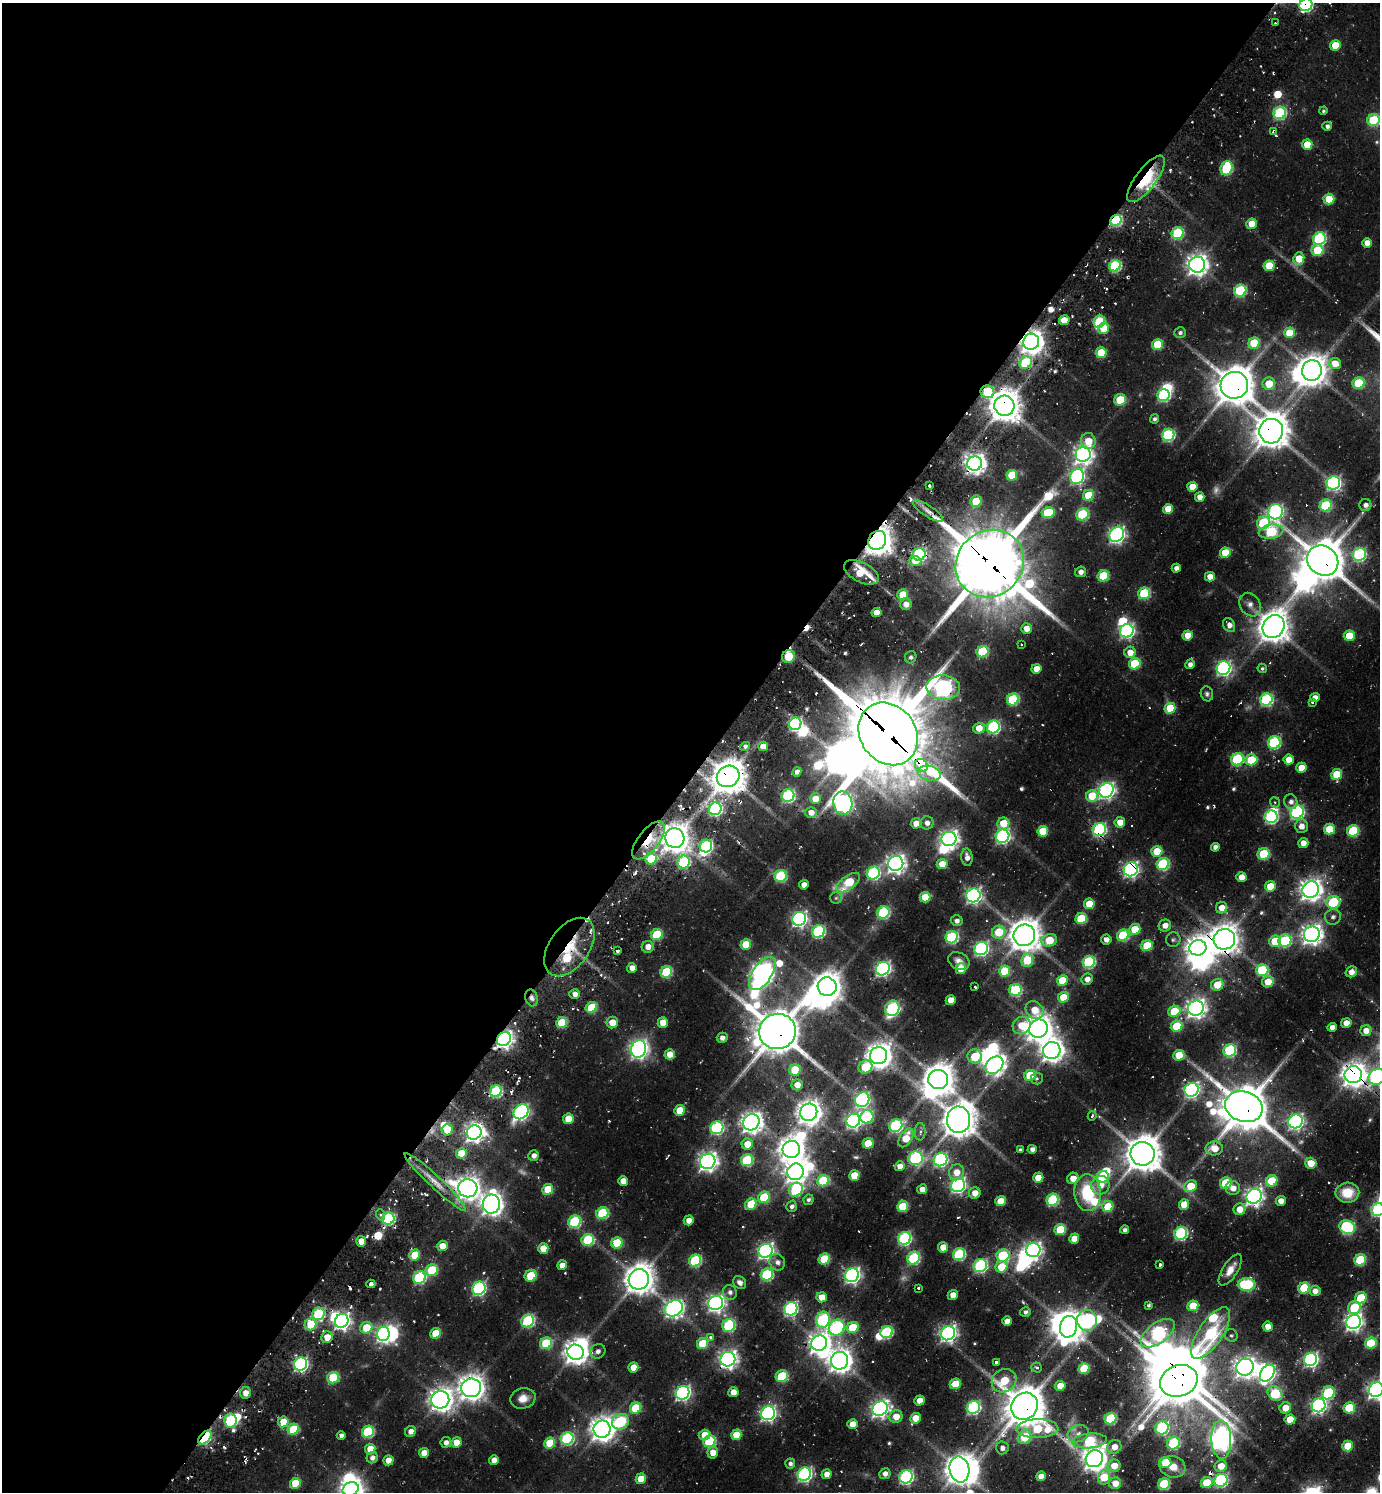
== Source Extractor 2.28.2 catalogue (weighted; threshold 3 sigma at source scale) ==
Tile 5 of 4 x 4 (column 1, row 2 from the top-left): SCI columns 302-1679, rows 3023-4512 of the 6010 x 6001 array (HDU 1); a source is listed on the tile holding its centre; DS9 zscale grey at full resolution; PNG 1382 x 1494 px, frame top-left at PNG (2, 3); each listed source drawn as its Kron ellipse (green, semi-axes under 4 px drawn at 4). Shown black and unused: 52% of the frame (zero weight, under 2 of 3 exposures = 3% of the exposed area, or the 3 px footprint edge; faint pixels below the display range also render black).
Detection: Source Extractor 2.28.2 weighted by HDU 2 'WHT'; one run over the whole footprint, this tile lists its part. Background 0.0795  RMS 0.0088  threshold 0.0398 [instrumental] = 3 sigma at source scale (4.5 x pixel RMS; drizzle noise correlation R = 1.50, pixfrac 1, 0.05/0.05 arcsec/px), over >= 5 px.
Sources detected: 606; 7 too faint to see at this stretch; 35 inside a brighter object's white glare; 21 cosmic-ray / hot-pixel residue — neither listed nor drawn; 5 inside a brighter listed object's ellipse — not listed separately; of the other 538, all 500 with FLUX_AUTO >= 1.47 (the completeness limit of this list) listed and drawn (38 fainter detections not listed), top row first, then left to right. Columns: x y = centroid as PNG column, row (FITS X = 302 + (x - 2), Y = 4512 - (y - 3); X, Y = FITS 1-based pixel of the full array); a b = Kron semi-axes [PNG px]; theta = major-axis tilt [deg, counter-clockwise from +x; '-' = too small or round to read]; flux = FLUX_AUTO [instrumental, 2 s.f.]
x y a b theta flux
1306 5 7 6 - 140
1275 23 3 3 - 1.6
1335 45 5 5 - 23
1323 111 4 4 - 1.5
1280 113 6 6 - 120
1373 120 6 6 - 72
1327 126 4 4 - 3.2
1274 131 3 2 - 1.7
1307 145 5 5 - 22
1227 168 7 6 - 78
1146 179 28 10 53 49
1329 199 5 5 - 29
1116 220 6 5 - 94
1252 224 5 5 - 19
1177 233 6 5 - 82
1319 239 6 6 - 130
1367 243 5 4 - 8.2
1317 250 6 6 - 39
1299 259 6 5 - 22
1197 265 8 8 - 650
1115 266 6 5 - 99
1269 266 5 5 - 31
1240 291 6 6 - 86
1064 320 5 4 - 16
1099 322 6 5 - 62
1104 328 6 5 - 22
1180 333 6 5 - 2.7
1289 333 5 5 - 26
1031 342 8 8 - 910
1254 343 6 5 - 48
1158 344 5 5 - 39
1101 353 5 5 - 35
1026 363 6 5 - 78
1335 363 6 5 - 14
1312 371 10 10 - 1300
1359 383 6 5 - 52
1269 384 6 6 - 21
1234 385 14 13 - 2300
987 392 7 6 - 53
1163 395 6 6 - 100
1120 400 6 5 - 33
1004 406 10 10 - 1600
1155 419 4 4 - 2.5
1271 431 12 12 - 1800
1168 435 6 6 - 120
1088 441 8 7 - 16
1083 454 7 7 - 470
975 463 7 7 - 640
1012 475 5 5 - 37
1077 476 7 7 - 210
1333 483 7 6 - 220
930 486 3 3 - 9.5
1192 487 5 5 - 16
1088 495 5 5 - 30
1200 497 5 4 - 7.5
976 501 6 5 - 30
1326 505 6 5 - 72
1365 505 6 6 - 4.4
1168 509 5 5 - 22
928 511 17 5 -33 6.2
1276 512 8 7 - 210
1048 513 6 5 - 51
1082 514 6 5 - 74
1263 523 7 6 - 71
1271 532 12 7 9 76
1117 535 8 6 53 310
877 540 10 8 59 1300
1225 553 5 5 - 28
919 554 6 6 - 180
1359 554 7 6 - 130
915 561 6 5 - 11
1323 561 16 14 -37 2900
990 563 35 32 40 6400
1176 568 4 4 - 4.7
861 572 19 10 -26 34
1081 572 5 5 - 4.9
1103 576 6 5 - 51
1210 577 5 5 - 9.3
1144 593 6 5 - 74
903 595 5 5 - 26
906 604 6 5 - 7.2
1250 605 12 10 -57 6.5
876 613 5 4 - 12
1229 625 7 5 -62 5.8
1274 627 12 10 57 1500
1026 628 5 5 - 9
1127 631 7 6 - 230
1188 635 5 5 - 15
1349 636 5 5 - 27
1022 644 3 3 - 5.6
982 652 6 5 - 59
1130 652 6 5 - 11
788 657 6 6 - 34
911 657 6 5 - 2.4
1135 664 6 5 - 54
1190 664 5 4 - 4.4
1224 668 7 6 - 230
1262 668 5 4 - 1.6
1036 669 5 5 - 15
943 688 17 12 -3 330
1207 694 7 6 - 2.4
1315 697 5 4 - 6
1013 699 6 5 - 81
1266 700 6 6 - 120
1312 702 4 3 - 1.5
1170 708 5 5 - 29
795 724 6 6 - 180
993 727 6 6 - 130
979 728 6 5 - 13
888 734 33 27 -54 8300
1274 742 6 6 - 110
745 746 5 4 - 2.8
763 746 5 4 - 12
1237 759 6 6 - 97
1251 760 6 5 - 40
1289 760 5 5 - 14
921 766 7 6 - 170
1301 768 5 5 - 17
797 772 5 4 - 4
929 773 11 7 -12 110
1337 774 5 5 - 31
728 776 11 10 - 1800
1106 790 7 7 - 320
788 796 6 6 - 130
1092 796 6 5 - 28
815 799 5 5 - 17
1275 802 5 4 - 1.5
1291 802 7 6 - 4.3
843 803 11 9 -78 380
715 809 6 6 - 170
811 812 6 5 - 8
1297 812 7 6 - 170
1271 817 6 6 - 150
1120 822 5 5 - 12
916 823 5 5 - 10
927 823 6 6 - 5.6
1003 823 6 6 - 22
1301 826 7 6 - 7.5
1329 829 5 5 - 31
1099 830 7 6 - 160
1043 831 5 5 - 33
1353 831 6 5 - 65
1003 836 7 6 - 200
675 838 10 9 - 1200
949 839 7 7 - 460
649 840 22 10 52 32
1303 843 5 5 - 8.1
706 846 6 6 - 120
1215 847 4 4 - 4.4
1157 851 5 5 - 23
1264 854 6 5 - 48
967 857 8 5 -85 5.5
651 859 6 5 - 35
684 862 6 6 - 99
896 863 8 7 - 490
942 864 5 5 - 18
1163 864 6 6 - 92
1131 869 7 6 - 270
873 873 7 6 - 140
781 876 6 6 - 83
1241 877 5 5 - 9.9
848 883 13 6 37 48
804 885 5 4 - 7
1270 886 5 5 - 21
1311 890 8 8 - 730
973 895 7 6 - 270
925 897 5 5 - 27
836 898 6 5 - 1.6
1333 902 7 6 - 64
1089 904 5 5 - 27
1222 908 6 5 - 11
883 912 6 6 - 99
1333 917 8 7 - 3.9
799 919 7 6 - 270
1081 919 6 5 - 48
957 921 6 5 - 4
1165 925 6 5 - 7.9
1135 929 6 5 - 29
818 931 6 6 - 120
999 932 7 6 - 30
1312 934 8 7 - 590
657 935 6 5 - 46
1024 935 11 10 - 1600
1123 935 6 5 - 68
952 937 6 6 - 120
1106 939 5 5 - 4.4
1224 939 11 10 - 1400
1049 940 8 6 17 27
1173 940 7 7 - 2.3
1275 941 6 5 - 32
1285 941 6 6 - 71
746 944 5 5 - 26
1147 946 6 5 - 40
569 947 33 20 54 43
648 947 6 5 - 8.4
981 948 7 6 - 200
1198 948 8 7 - 840
618 951 3 3 - 3.5
1027 960 7 6 - 38
959 961 11 8 -25 5.3
1089 962 6 6 - 100
632 968 5 5 - 7.4
883 969 7 6 - 250
961 969 5 5 - 15
1262 970 6 6 - 69
1005 971 5 5 - 36
666 972 6 5 - 63
1351 972 6 5 - 6
762 973 19 9 56 720
1087 979 6 5 - 6.5
1062 980 5 5 - 26
1268 982 6 5 - 14
1217 985 6 5 - 20
827 987 9 9 - 1200
975 987 3 3 - 2.1
1015 990 6 6 - 92
575 994 5 5 - 5.6
1063 997 5 5 - 20
532 998 8 6 -74 3.6
951 1000 5 5 - 13
591 1008 6 5 - 43
892 1008 8 7 - 110
1196 1008 8 7 - 520
1035 1010 10 8 -41 18
1174 1011 6 5 - 37
612 1022 6 5 - 14
562 1023 5 5 - 52
663 1023 5 5 - 14
1346 1023 5 5 - 9.6
1022 1026 9 8 - 21
1176 1026 6 5 - 39
1332 1027 5 4 - 6.8
1038 1029 9 9 - 1100
777 1031 18 17 - 3200
1366 1031 5 5 - 9.1
722 1038 5 5 - 5.1
504 1039 7 6 - 410
639 1049 9 7 70 450
1052 1050 9 8 - 800
1230 1050 6 6 - 100
670 1054 5 5 - 12
1179 1055 6 5 - 25
878 1056 9 8 - 960
975 1056 7 7 - 40
994 1065 10 7 39 410
865 1067 7 6 - 34
795 1070 6 5 - 33
1030 1075 6 5 - 38
1353 1075 9 8 - 990
1377 1077 8 7 - 210
1037 1078 6 6 - 2.2
938 1080 10 9 - 1500
797 1085 5 5 - 9
1191 1090 7 6 - 240
496 1091 6 6 - 89
862 1100 8 7 - 200
1244 1107 19 15 -19 3900
680 1110 5 5 - 26
521 1112 8 6 47 230
809 1112 9 8 - 870
1092 1116 5 3 - 2.2
867 1117 7 6 - 85
568 1119 5 5 - 20
959 1120 13 11 -87 1800
853 1121 7 6 - 280
1296 1121 7 6 - 280
751 1122 8 8 - 610
896 1126 7 6 - 120
717 1128 7 6 - 140
447 1130 5 5 - 25
474 1132 7 7 - 500
920 1132 8 5 88 2.6
906 1138 10 6 58 21
868 1143 5 5 - 23
747 1144 5 5 - 17
1214 1148 9 7 2 14
791 1149 9 8 - 980
1032 1149 4 4 - 4.2
1020 1150 4 4 - 1.6
461 1153 5 5 - 27
1143 1154 12 12 - 2000
534 1156 5 5 - 4.7
915 1158 7 6 - 140
747 1160 6 6 - 76
940 1160 7 6 - 170
708 1161 8 7 - 490
1311 1163 6 5 - 15
900 1166 5 4 - 9.3
795 1172 8 8 - 700
956 1172 8 7 - 12
854 1176 5 5 - 21
1103 1177 6 5 - 71
1038 1178 5 5 - 18
1073 1178 6 5 - 11
623 1181 5 5 - 10
823 1181 6 5 - 51
1272 1181 6 5 - 42
435 1182 41 6 -43 15
1226 1183 6 5 - 52
958 1185 7 6 - 240
1100 1185 9 9 - 11
1190 1186 7 5 37 24
468 1188 9 9 - 810
1233 1188 7 7 - 8.5
548 1189 5 5 - 27
922 1189 5 4 - 7.2
796 1190 7 6 - 92
975 1193 6 5 - 9.9
1088 1193 18 13 -89 48
1347 1193 12 10 3 22
1254 1196 8 7 - 410
764 1197 6 5 - 53
808 1200 5 5 - 2.4
1052 1200 6 6 - 82
1001 1201 5 5 - 20
1281 1201 5 5 - 7.7
491 1204 9 8 - 710
751 1204 6 5 - 31
1184 1204 5 5 - 16
792 1206 5 5 - 3
903 1206 5 5 - 39
1108 1207 5 5 - 32
1240 1209 6 6 - 12
1378 1210 7 6 - 140
602 1213 6 5 - 75
381 1215 6 3 -72 1.9
388 1218 6 6 - 110
689 1220 5 4 - 8
574 1222 6 6 - 92
1347 1227 8 6 -28 130
1060 1230 6 5 - 42
1125 1230 4 4 - 3.5
1181 1233 6 6 - 140
904 1238 6 6 - 140
1074 1239 5 5 - 14
588 1240 6 6 - 66
361 1241 5 5 - 13
617 1243 6 5 - 41
442 1246 5 5 - 13
943 1247 5 5 - 15
543 1248 5 5 - 18
1033 1250 7 7 - 310
766 1251 7 6 - 320
959 1254 6 6 - 92
415 1255 5 5 - 28
1003 1256 6 6 - 75
914 1258 6 6 - 94
824 1259 6 5 - 46
1360 1260 6 5 - 60
695 1261 6 5 - 93
777 1262 8 7 - 4.6
562 1265 5 5 - 11
1160 1265 3 3 - 3.5
980 1266 7 6 - 130
1001 1267 6 5 - 27
432 1270 6 5 - 47
1230 1270 18 7 57 11
767 1275 6 6 - 94
852 1275 7 6 - 300
531 1276 6 5 - 34
419 1278 6 6 - 110
639 1279 10 10 - 1300
740 1282 7 6 - 4.5
371 1284 4 3 - 7.3
1247 1284 9 6 -2 110
479 1288 7 6 - 160
918 1288 3 3 - 3.2
1304 1288 6 5 - 51
1315 1291 5 5 - 6.4
730 1292 7 7 - 3.7
953 1295 5 4 - 9.4
822 1297 5 5 - 15
1361 1298 6 5 - 43
716 1303 7 7 - 380
1149 1305 4 3 - 2
1193 1306 5 5 - 22
674 1308 9 7 32 390
1354 1308 6 6 - 44
791 1309 7 6 - 170
1025 1312 5 5 - 2.9
318 1314 6 6 - 80
823 1320 8 7 - 120
1087 1320 10 10 - 150
342 1321 7 6 - 320
528 1321 6 6 - 100
1007 1321 5 4 - 11
1354 1322 7 7 - 390
310 1324 6 5 - 33
729 1325 6 6 - 90
853 1327 6 5 - 36
1068 1327 11 8 75 1300
1268 1327 5 5 - 11
366 1328 6 5 - 29
837 1328 8 7 - 150
886 1332 6 6 - 95
436 1333 6 5 - 27
948 1333 7 6 - 350
1158 1333 20 10 36 150
1211 1333 30 12 56 110
383 1334 7 6 - 270
1231 1335 6 6 - 2
327 1337 6 5 - 14
710 1337 3 3 - 4.4
546 1343 6 5 - 55
819 1343 8 7 - 600
1371 1343 6 5 - 42
703 1344 6 5 - 40
598 1351 8 7 - 4.3
575 1352 8 7 - 870
728 1359 7 7 - 440
1311 1359 7 6 - 220
840 1361 9 8 - 870
996 1362 4 3 - 6.5
300 1364 7 6 - 200
633 1367 5 5 - 14
1037 1367 5 4 - 2.3
1245 1367 9 8 - 610
1084 1368 5 5 - 35
1267 1373 9 6 56 240
782 1376 6 6 - 47
333 1378 6 5 - 57
1004 1381 13 11 34 35
1179 1381 19 15 19 3700
955 1384 6 5 - 26
1060 1386 5 5 - 15
471 1388 10 9 - 1000
1376 1390 7 7 - 450
733 1392 5 5 - 11
245 1393 6 5 - 10
682 1393 7 6 - 240
1275 1393 8 6 -46 71
1328 1393 7 6 - 73
523 1398 13 10 16 10
440 1400 9 8 - 850
919 1401 5 5 - 11
1319 1405 7 6 - 270
1025 1406 14 13 - 2700
973 1407 7 6 - 160
635 1408 6 5 - 44
1285 1408 6 5 - 15
1349 1408 6 5 - 40
880 1409 8 7 - 370
768 1413 7 6 - 280
896 1416 6 6 - 12
915 1418 5 5 - 16
1111 1419 6 5 - 72
1290 1419 5 5 - 21
230 1420 7 6 - 99
283 1422 5 5 - 25
620 1422 9 7 29 82
853 1424 5 5 - 11
1162 1428 7 6 - 120
293 1429 6 5 - 46
602 1429 8 8 - 950
1037 1429 21 9 1 59
410 1431 6 5 - 6.4
368 1432 6 5 - 76
1078 1434 11 8 19 5.7
341 1435 4 4 - 3.3
705 1435 6 5 - 17
736 1435 5 5 - 22
205 1437 8 5 48 150
1025 1437 7 6 - 38
567 1438 6 6 - 110
1221 1439 19 10 -87 760
709 1441 6 5 - 80
1089 1441 17 7 6 73
446 1442 5 5 - 4.7
456 1442 5 5 - 13
550 1443 6 5 - 33
1173 1443 6 6 - 83
1348 1446 5 5 - 29
1114 1447 7 6 - 9
1002 1448 6 6 - 4.1
370 1449 5 5 - 18
713 1452 6 5 - 9.9
424 1453 5 5 - 11
372 1458 6 5 - 4.6
1094 1459 9 8 - 880
388 1460 5 5 - 10
494 1460 5 4 - 8
1165 1462 6 5 - 25
790 1464 5 4 - 3.4
1114 1466 6 6 - 13
1221 1466 6 6 - 14
1172 1467 13 10 -16 14
959 1469 13 10 -78 1300
804 1474 7 6 - 210
827 1474 5 4 - 8.1
885 1474 6 5 - 4.9
1041 1476 5 4 - 8.5
906 1477 7 6 - 200
1104 1477 7 6 - 30
641 1479 5 5 - 18
1221 1480 7 6 - 150
295 1483 6 5 - 29
1115 1483 6 6 - 12
1207 1483 6 5 - 26
1164 1484 6 5 - 69
351 1489 8 6 23 610
Overlapping masked pixels (flux is a lower limit): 45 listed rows (the first 20) at x y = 1306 5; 1274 131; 1146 179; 1116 220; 1115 266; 1031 342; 1026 363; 1234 385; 987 392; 1004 406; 1271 431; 975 463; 877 540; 919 554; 1323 561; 990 563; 861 572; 788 657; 888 734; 921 766
Isophote crosses this tile's border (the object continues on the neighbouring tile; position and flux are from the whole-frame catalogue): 7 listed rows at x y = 1306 5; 1373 120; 1377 1077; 1378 1210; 1376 1390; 959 1469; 351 1489